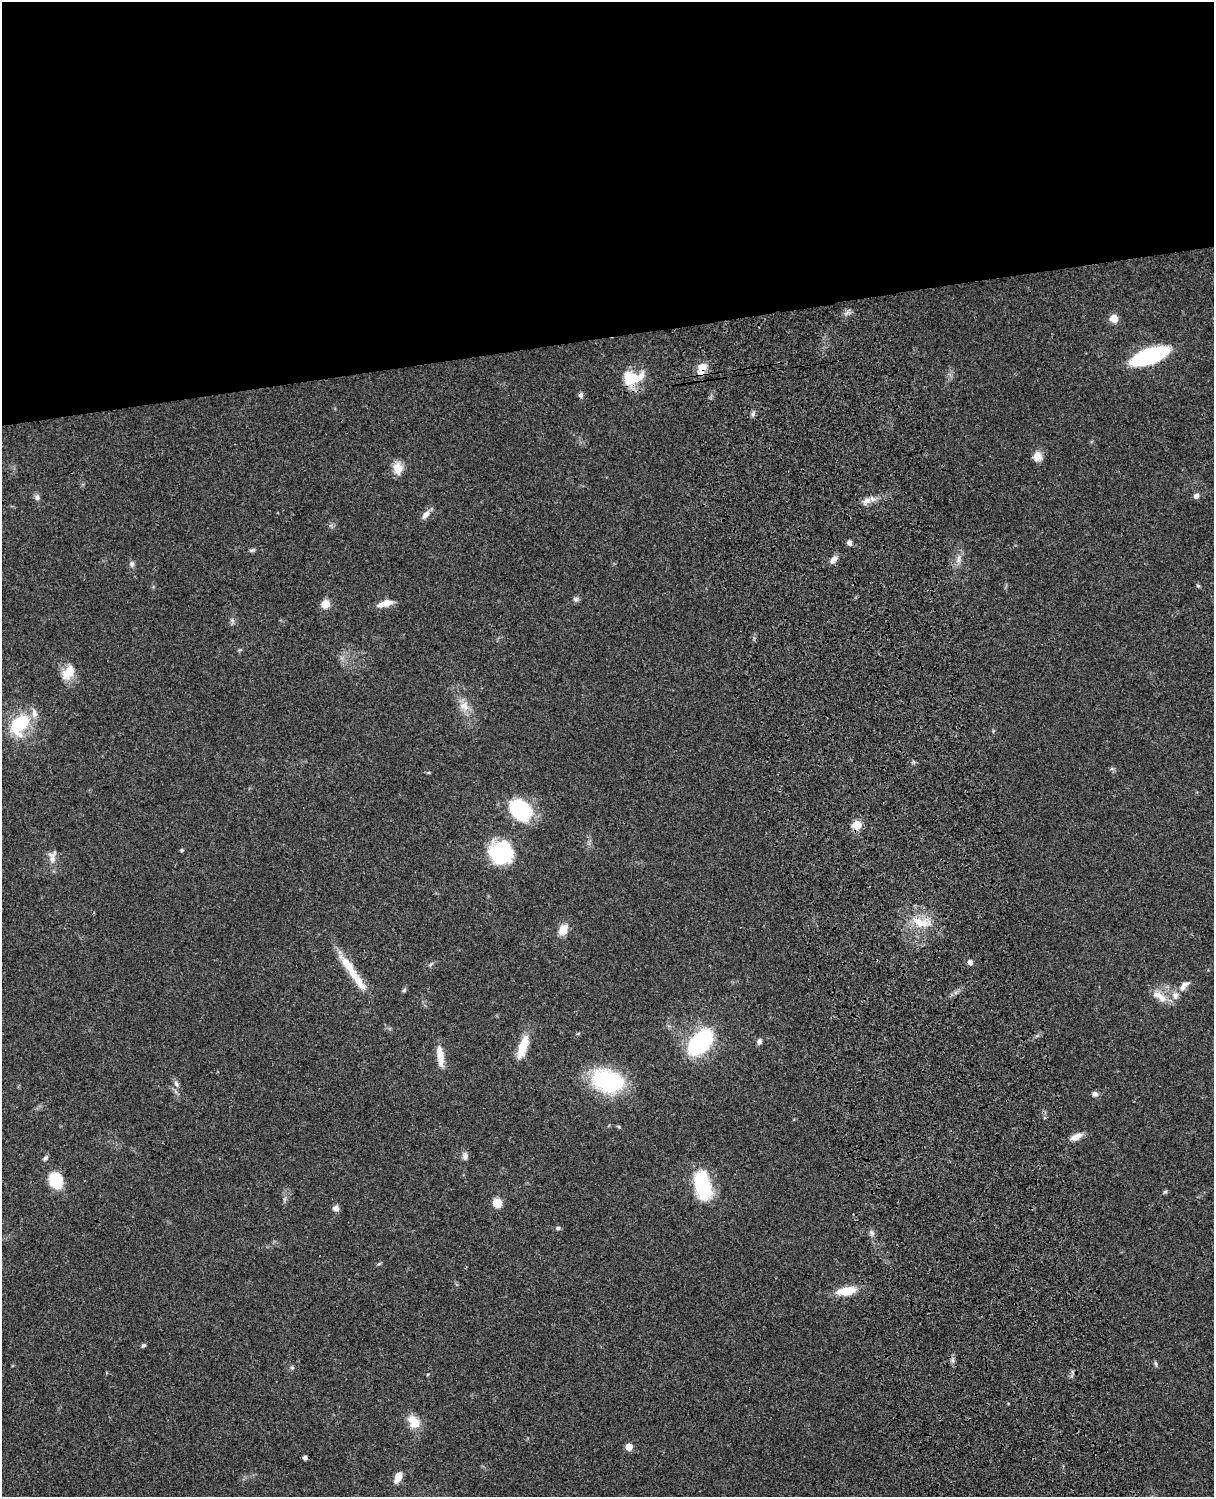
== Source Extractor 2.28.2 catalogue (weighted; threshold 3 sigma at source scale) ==
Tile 2 of 4 x 3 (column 2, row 1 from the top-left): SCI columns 1334-2545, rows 3269-4763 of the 5088 x 4927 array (HDU 1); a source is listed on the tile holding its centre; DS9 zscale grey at full resolution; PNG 1216 x 1499 px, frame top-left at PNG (2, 2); no overlay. Shown black and unused: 23% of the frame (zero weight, under 3 of 4 exposures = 6% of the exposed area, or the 3 px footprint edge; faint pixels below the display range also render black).
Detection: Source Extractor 2.28.2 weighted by HDU 2 'WHT'; one run over the whole footprint, this tile lists its part. Background 0.0799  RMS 0.0058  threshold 0.0261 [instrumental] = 3 sigma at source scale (4.5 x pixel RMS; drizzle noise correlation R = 1.50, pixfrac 1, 0.05/0.05 arcsec/px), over >= 5 px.
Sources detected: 69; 1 cosmic-ray / hot-pixel residue — not listed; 5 inside a brighter listed object's ellipse — not listed separately; the other 63 listed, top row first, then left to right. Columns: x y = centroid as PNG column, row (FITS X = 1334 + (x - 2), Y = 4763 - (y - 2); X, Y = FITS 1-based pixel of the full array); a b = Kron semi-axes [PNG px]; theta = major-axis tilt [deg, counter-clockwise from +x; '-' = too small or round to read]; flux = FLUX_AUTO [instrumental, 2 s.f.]
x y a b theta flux
1114 318 5 5 - 13
1150 356 34 13 21 64
701 368 15 9 76 7
631 378 23 17 -12 16
753 414 8 6 74 1.4
1037 456 12 10 85 4.8
398 468 13 10 -81 7.8
1196 496 7 6 - 2.3
37 497 8 7 - 1.7
866 501 12 8 23 3.7
426 514 13 7 46 3.6
849 543 6 5 - 2.1
252 550 9 4 17 1.2
958 559 14 5 81 2.9
833 560 11 7 47 3.1
132 564 8 6 80 1.5
576 599 8 6 -14 1.3
385 603 18 6 15 6.7
325 604 8 7 - 7.2
232 620 7 5 -46 1.2
68 673 21 13 58 9.2
464 706 14 13 - 5.8
19 725 29 19 53 29
521 810 26 19 -40 37
857 825 5 5 - 23
182 850 5 4 - 0.7
501 853 26 25 - 38
52 859 19 8 72 4.3
920 922 27 11 -22 12
563 930 11 9 62 7.9
970 962 4 4 - 3.2
430 965 6 4 46 0.86
356 979 44 10 -56 14
1185 984 11 7 19 2.5
404 990 6 5 - 0.94
1157 995 18 9 -20 6.2
1175 995 12 9 -80 4
759 1041 7 6 - 1.6
700 1042 29 17 45 56
523 1047 25 9 72 14
440 1056 24 8 -83 8.2
608 1081 35 23 -16 52
176 1084 9 5 -66 1.8
1095 1094 8 6 -15 2
1076 1137 15 7 25 4.5
465 1156 11 7 85 2.2
45 1158 8 5 45 1.2
56 1180 12 9 -73 28
702 1183 27 13 -78 47
1165 1192 6 5 - 0.89
285 1199 7 4 71 1
497 1203 7 7 - 10
336 1208 7 7 - 2.6
558 1228 6 5 - 1
872 1233 7 6 - 1.6
847 1291 17 8 9 15
143 1345 6 4 34 0.99
1156 1363 6 5 - 1.1
292 1368 5 5 - 0.97
413 1421 19 13 -56 8.4
629 1447 5 5 - 11
305 1458 5 4 - 1.4
398 1477 11 6 67 6.2
Overlapping masked pixels (flux is a lower limit): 2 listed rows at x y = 701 368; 631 378